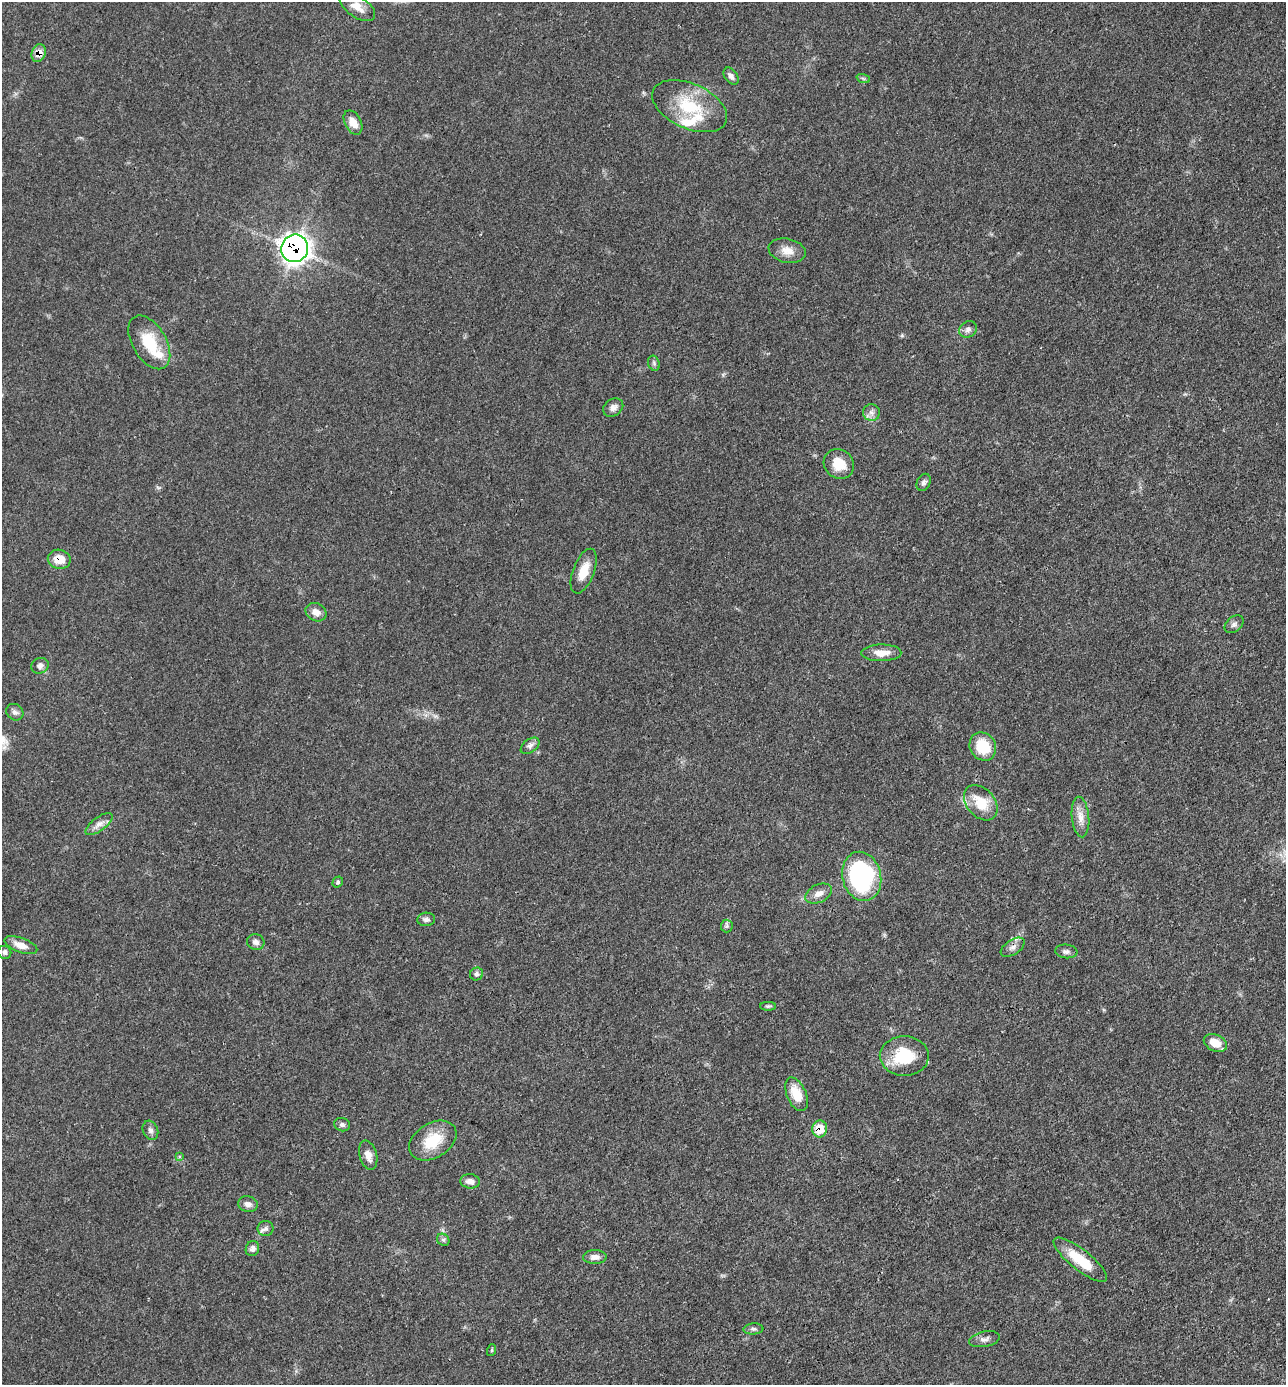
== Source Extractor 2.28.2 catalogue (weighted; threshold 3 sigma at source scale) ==
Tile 6 of 4 x 4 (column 2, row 2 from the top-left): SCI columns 1424-2707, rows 2766-4148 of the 5547 x 5532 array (HDU 1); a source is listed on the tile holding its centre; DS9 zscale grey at full resolution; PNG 1288 x 1387 px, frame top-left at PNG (2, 2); each listed source drawn as its Kron ellipse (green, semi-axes under 4 px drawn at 4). Shown black and unused: <1% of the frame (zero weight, under 3 of 4 exposures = <1% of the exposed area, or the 3 px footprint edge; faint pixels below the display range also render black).
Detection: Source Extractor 2.28.2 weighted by HDU 2 'WHT'; one run over the whole footprint, this tile lists its part. Background 0.102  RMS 0.0041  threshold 0.0183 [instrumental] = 3 sigma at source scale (4.5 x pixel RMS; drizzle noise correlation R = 1.50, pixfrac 1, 0.05/0.05 arcsec/px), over >= 5 px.
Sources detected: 60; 2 inside a brighter listed object's ellipse — not listed separately; the other 58 listed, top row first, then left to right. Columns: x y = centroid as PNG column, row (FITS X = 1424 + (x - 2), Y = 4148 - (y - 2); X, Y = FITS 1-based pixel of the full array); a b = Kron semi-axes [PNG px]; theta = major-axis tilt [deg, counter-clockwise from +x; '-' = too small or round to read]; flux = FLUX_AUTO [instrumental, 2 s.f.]
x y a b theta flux
357 7 20 10 -35 4.6
39 53 9 7 70 4
731 76 10 6 -52 1.7
863 78 7 4 -19 0.69
690 106 40 22 -24 22
353 122 13 8 -62 4.4
295 248 14 13 - 250
787 251 19 12 -12 4.7
968 329 9 7 34 1.7
149 342 29 17 -59 14
654 363 8 5 -70 0.95
613 407 11 8 32 2.1
871 413 8 8 - 1.9
839 464 16 14 -42 8.2
924 482 9 6 65 1.3
59 559 11 9 -10 5.7
584 571 23 10 69 6.8
316 612 11 8 -26 3.1
1234 624 10 7 39 1.5
881 653 20 8 0 4.9
40 666 8 7 - 1.7
15 712 9 7 -40 1.4
530 746 11 6 37 1.7
983 747 14 12 -55 12
981 803 20 14 -49 11
1080 817 20 8 -84 4.2
99 824 16 7 37 2.7
862 876 25 19 -76 64
338 882 6 5 - 0.65
819 894 14 9 25 3
426 919 9 7 5 1.4
727 926 6 6 - 0.89
256 942 9 7 -25 1.7
21 945 17 7 -20 3.9
1013 947 13 7 33 2.1
1066 951 11 7 -6 1.5
5 952 7 6 - 1.1
476 974 7 6 - 1.1
768 1006 8 4 0 0.76
1215 1043 12 8 -25 5.9
904 1056 24 20 -1 18
796 1094 18 9 -67 8.2
342 1125 8 6 -15 1.3
820 1129 8 7 - 8.5
150 1130 10 7 -70 1.5
433 1141 26 17 32 13
368 1155 15 8 -74 3.3
179 1156 4 4 - 0.7
470 1181 9 7 -6 2.6
248 1204 10 8 -15 2
266 1229 8 7 - 1.4
443 1240 7 5 -43 0.87
252 1248 7 6 - 1.7
595 1257 11 7 1 2.4
1080 1260 33 10 -38 12
753 1329 10 5 4 1.2
984 1339 16 7 11 2.2
492 1350 6 4 71 0.58
Overlapping masked pixels (flux is a lower limit): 4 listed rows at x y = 39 53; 295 248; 59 559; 820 1129